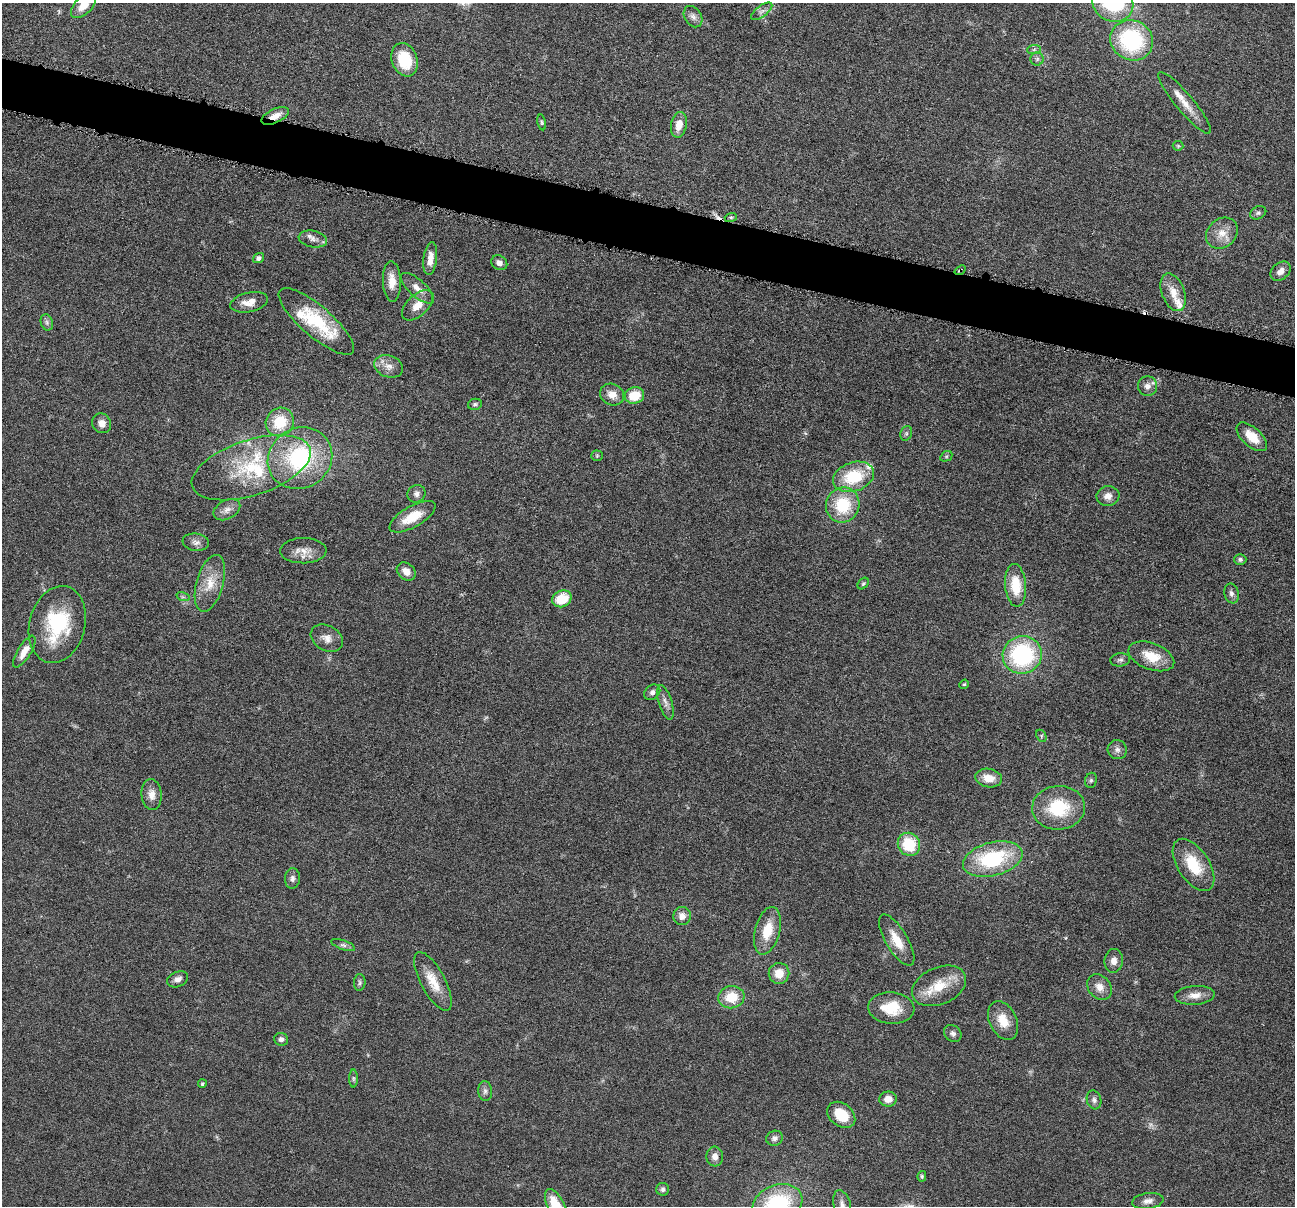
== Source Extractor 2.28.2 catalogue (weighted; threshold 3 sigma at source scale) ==
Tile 11 of 4 x 4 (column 3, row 3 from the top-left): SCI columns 2592-3884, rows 1459-2662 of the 5184 x 5201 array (HDU 1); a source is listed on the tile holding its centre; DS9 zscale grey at full resolution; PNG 1297 x 1208 px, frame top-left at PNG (2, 3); each listed source drawn as its Kron ellipse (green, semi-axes under 4 px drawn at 4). Shown black and unused: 4% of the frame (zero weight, under 4 of 8 exposures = <1% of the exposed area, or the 3 px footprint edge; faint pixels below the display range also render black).
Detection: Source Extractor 2.28.2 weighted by HDU 2 'WHT'; one run over the whole footprint, this tile lists its part. Background 0.036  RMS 0.0036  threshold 0.0148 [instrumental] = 3 sigma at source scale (4.09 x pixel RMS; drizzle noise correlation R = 1.36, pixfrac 0.8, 0.05/0.05 arcsec/px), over >= 5 px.
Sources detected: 116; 1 too faint to see at this stretch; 1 cosmic-ray / hot-pixel residue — neither listed nor drawn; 6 inside a brighter listed object's ellipse — not listed separately; the other 108 listed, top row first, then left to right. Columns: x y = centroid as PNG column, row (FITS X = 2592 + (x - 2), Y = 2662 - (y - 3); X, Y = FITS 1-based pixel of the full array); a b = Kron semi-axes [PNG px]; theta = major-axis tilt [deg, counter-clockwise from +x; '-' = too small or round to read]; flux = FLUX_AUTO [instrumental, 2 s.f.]
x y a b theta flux
1113 3 21 18 -31 27
83 5 16 9 46 4.6
762 11 12 5 36 1.3
693 17 11 8 -58 1.6
1132 40 22 20 -26 34
1034 50 7 4 2 0.68
1037 59 6 6 - 0.88
405 60 17 12 -71 13
1185 103 39 9 -50 5.4
275 116 15 7 25 3.4
542 122 8 4 -80 0.56
679 125 13 7 79 3.9
1178 146 5 5 - 0.42
1258 213 8 6 25 0.9
731 217 6 4 18 0.58
1222 233 17 14 42 4.8
313 239 14 8 -11 2.3
259 258 6 4 36 1.1
430 259 16 6 83 3.5
499 263 8 7 - 1.4
960 270 6 3 37 0.46
1280 271 11 8 44 2
392 281 20 9 -87 4.3
417 288 21 8 -42 3.3
1173 292 20 11 -70 4.7
249 302 19 9 13 4
417 305 19 10 43 4.7
316 321 48 15 -41 19
47 322 8 6 -70 0.91
389 366 15 10 -20 3.1
1147 386 10 9 - 2
612 394 12 10 -28 3.3
634 395 10 8 15 7.5
475 404 7 5 10 0.69
280 422 15 14 - 11
102 423 10 9 - 2.5
906 433 7 5 70 0.74
1252 437 18 9 -42 6
597 456 5 5 - 0.46
946 456 6 4 30 0.54
300 458 33 30 32 38
251 468 62 27 18 28
853 477 21 14 18 15
416 494 9 8 - 1.5
1108 496 11 10 - 2.5
843 505 18 16 67 15
227 510 14 9 28 2.4
413 517 26 10 30 7.9
196 542 13 8 -7 1.7
303 551 23 12 1 4.3
1240 559 6 5 - 0.84
406 571 10 8 -38 2.8
210 583 29 13 74 7.5
863 583 6 4 48 0.52
1016 585 21 10 -85 9.7
1231 593 10 7 -77 1.4
183 597 7 4 -18 0.63
562 599 10 8 25 8.7
57 625 39 28 75 25
327 638 17 12 -30 3.2
24 652 18 6 58 3.8
1022 655 20 18 26 41
1151 656 24 13 -21 8.3
1120 660 10 6 7 1
964 684 5 4 - 0.41
652 692 9 7 43 1.2
665 702 18 6 -72 2
1041 736 6 4 -63 0.56
1117 750 10 9 - 1.6
989 778 13 9 -9 4.9
1091 780 8 6 75 0.77
152 794 15 10 -84 3
1059 808 26 22 5 18
909 844 12 11 - 13
993 859 30 16 14 28
1193 865 29 15 -57 12
292 878 10 7 87 1.4
682 916 9 9 - 2.5
767 931 24 12 75 8.4
897 940 29 11 -59 6.7
343 945 12 4 -19 0.94
1114 961 12 9 84 2.3
779 973 10 10 - 4.7
178 979 11 7 23 1.8
433 981 32 12 -62 7
360 982 8 6 85 0.75
939 986 28 18 24 10
1100 987 14 11 -51 3.6
1195 995 20 9 4 3.5
731 997 13 11 8 7.9
891 1008 23 15 -4 9.7
1003 1021 20 13 -63 6.3
953 1033 9 7 -42 1.2
281 1039 7 6 - 1.1
353 1079 9 4 -90 0.66
202 1084 4 3 - 0.47
485 1091 10 7 -84 1.2
888 1099 9 7 3 3
1094 1100 10 7 -74 1.2
841 1115 15 11 -39 8.6
775 1138 8 7 - 1.4
715 1156 10 8 -85 2.3
922 1176 5 4 - 0.49
663 1189 6 6 - 0.95
1148 1201 15 8 7 2.3
777 1204 26 18 20 32
842 1205 15 8 -76 2.3
556 1206 18 8 -64 11
Overlapping masked pixels (flux is a lower limit): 2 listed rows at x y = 275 116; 960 270
Isophote crosses this tile's border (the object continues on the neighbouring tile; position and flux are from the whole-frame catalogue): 5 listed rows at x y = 1113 3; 83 5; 777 1204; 842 1205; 556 1206